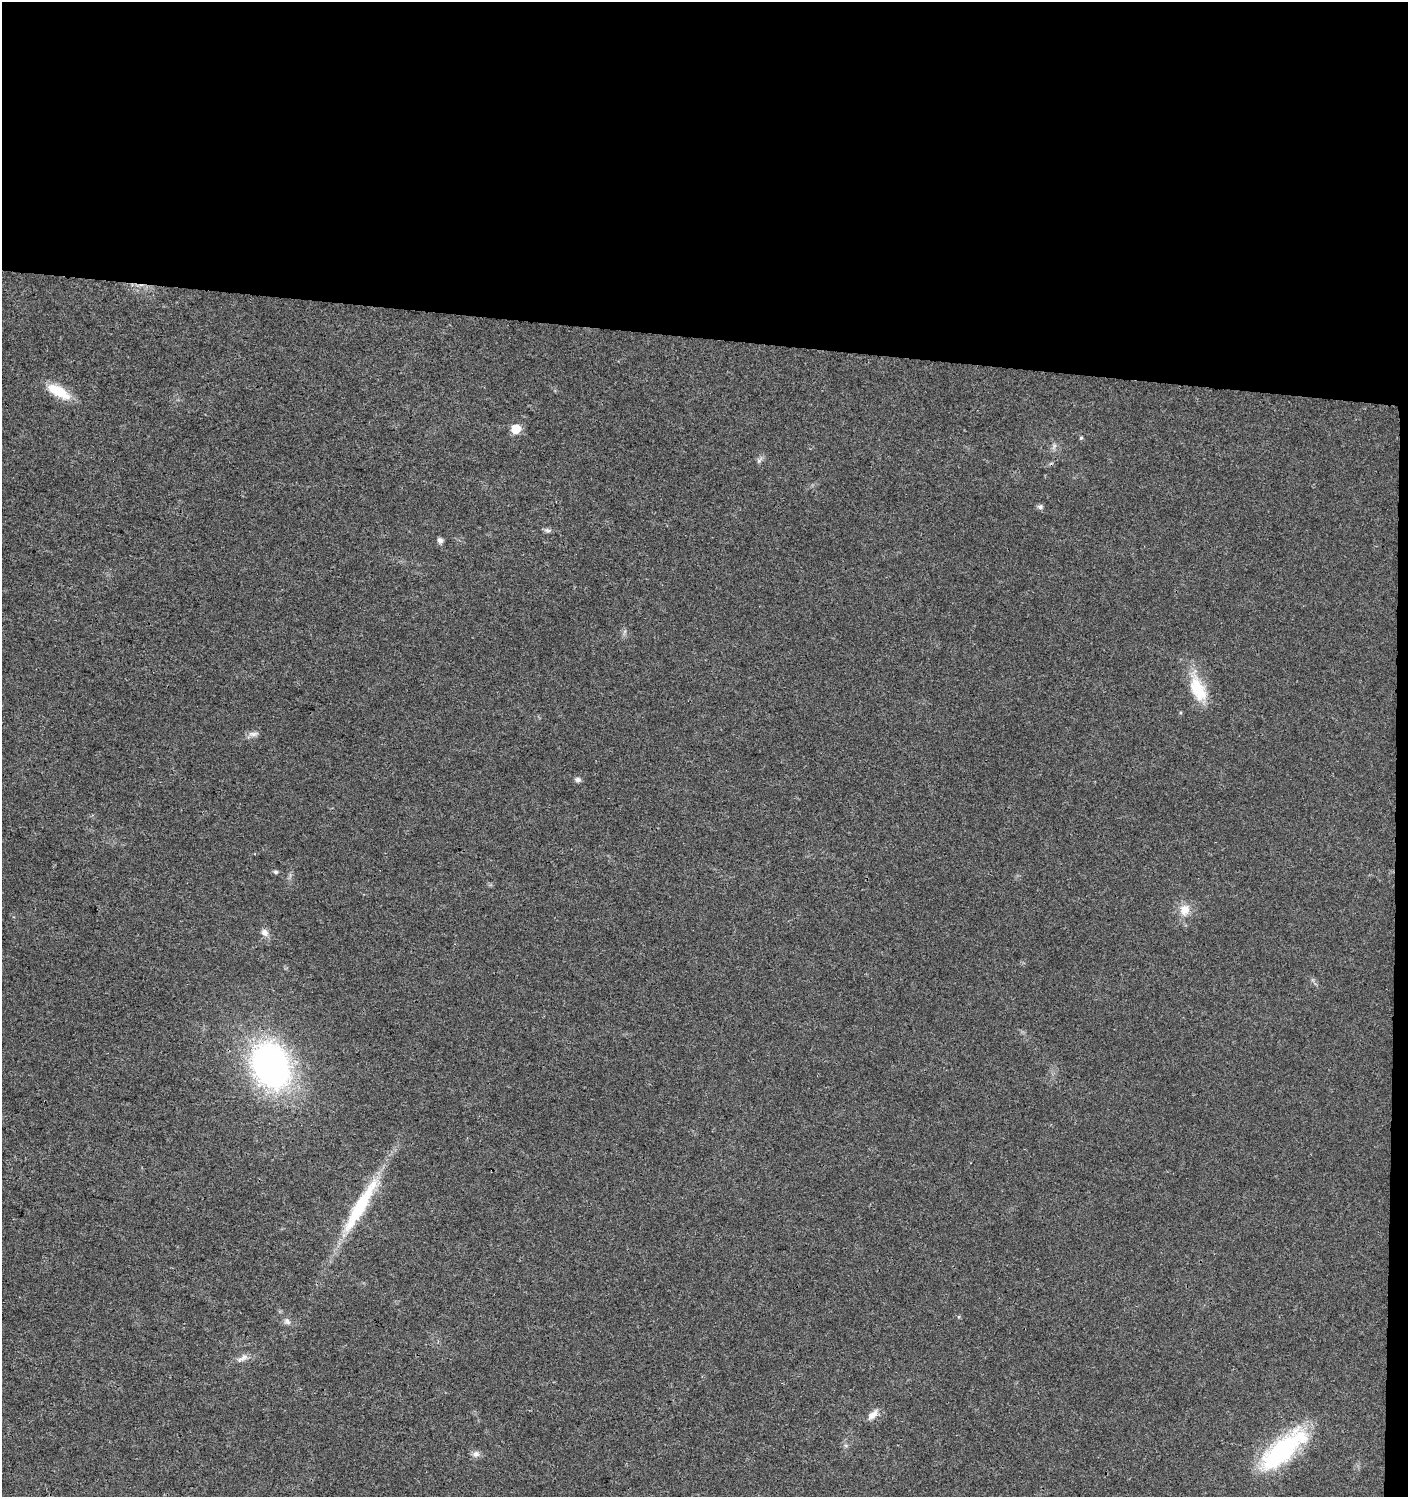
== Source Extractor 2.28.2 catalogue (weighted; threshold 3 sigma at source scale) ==
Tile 3 of 3 x 3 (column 3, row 1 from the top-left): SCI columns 3050-4455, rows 3004-4498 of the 4737 x 4499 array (HDU 1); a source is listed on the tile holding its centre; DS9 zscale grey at full resolution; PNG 1410 x 1499 px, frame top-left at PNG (2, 2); no overlay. Shown black and unused: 23% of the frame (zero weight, under 3 of 4 exposures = <1% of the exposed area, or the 3 px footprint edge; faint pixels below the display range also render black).
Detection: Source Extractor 2.28.2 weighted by HDU 2 'WHT'; one run over the whole footprint, this tile lists its part. Background 0.0243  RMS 0.0031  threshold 0.014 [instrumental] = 3 sigma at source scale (4.5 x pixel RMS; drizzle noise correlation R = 1.50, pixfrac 1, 0.0396/0.0396 arcsec/px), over >= 5 px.
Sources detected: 21; all 21 listed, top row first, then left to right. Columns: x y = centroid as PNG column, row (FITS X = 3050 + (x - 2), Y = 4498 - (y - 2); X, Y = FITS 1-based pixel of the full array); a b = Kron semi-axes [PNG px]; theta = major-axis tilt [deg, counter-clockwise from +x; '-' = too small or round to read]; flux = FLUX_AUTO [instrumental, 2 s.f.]
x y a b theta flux
58 391 31 12 -30 7.5
516 429 6 6 - 11
1081 438 5 4 - 0.46
1054 446 7 4 72 0.71
759 461 7 4 -72 0.58
1040 507 7 6 - 0.83
548 530 10 5 -8 0.81
440 540 7 6 - 1.2
1198 689 36 18 -67 11
253 734 14 6 -1 1.4
578 780 7 6 - 0.9
276 872 6 4 -14 0.58
1185 910 16 13 69 4.1
264 932 11 9 -43 1.6
271 1066 43 32 -66 97
360 1206 88 14 60 22
287 1321 11 8 -50 1.2
244 1357 13 7 36 1.7
873 1415 16 8 45 2.4
1283 1450 61 21 41 37
476 1454 10 8 7 1.4